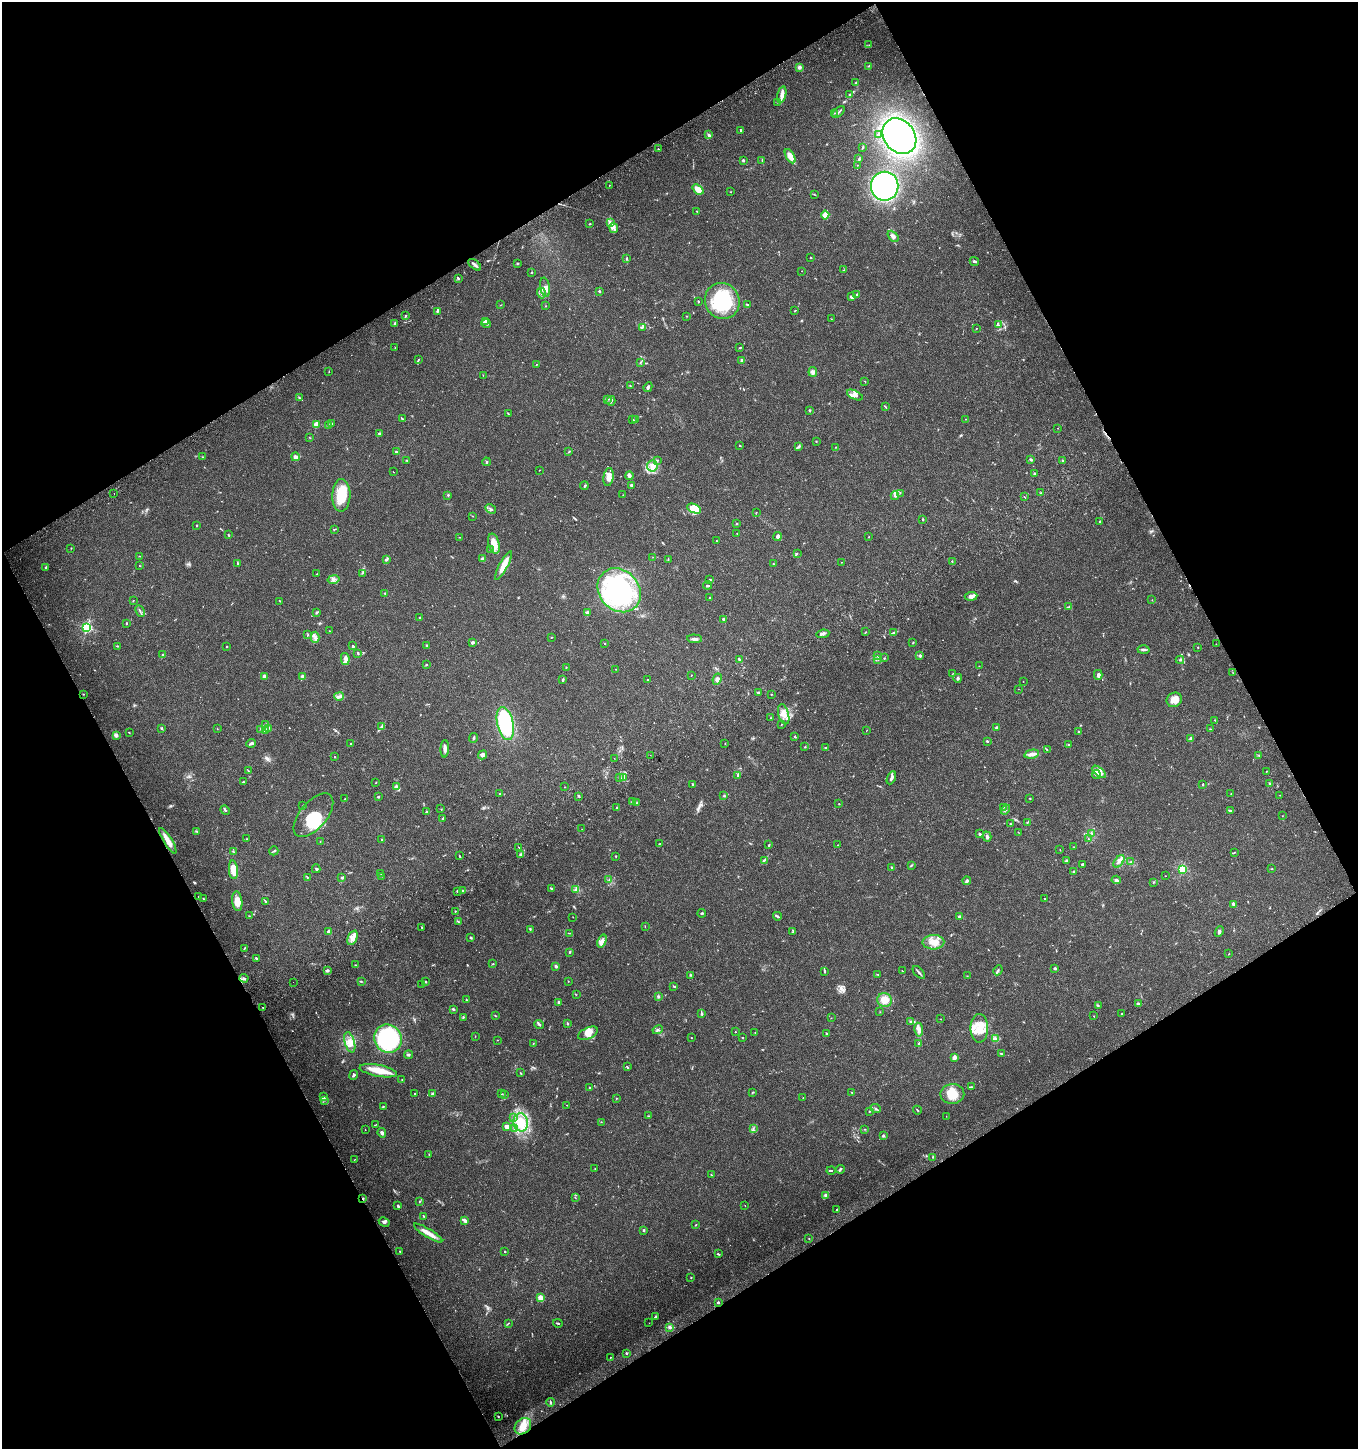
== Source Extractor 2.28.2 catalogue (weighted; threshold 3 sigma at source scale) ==
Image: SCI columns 178-5598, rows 111-5896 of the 5835 x 6003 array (HDU 1 of 3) = the unmasked area's bounding box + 8 px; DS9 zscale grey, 4 x 4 block average (1 PNG px = mean of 4 x 4 image px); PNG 1360 x 1451 px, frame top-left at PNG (2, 2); each listed source drawn as its Kron ellipse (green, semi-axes under 4 px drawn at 4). Shown black and unused: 47% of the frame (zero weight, under 3 of 4 exposures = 6% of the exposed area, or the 3 px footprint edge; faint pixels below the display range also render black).
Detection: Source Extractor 2.28.2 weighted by HDU 2 'WHT'. Background 0.0364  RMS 0.0035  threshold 0.0156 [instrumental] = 3 sigma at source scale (4.5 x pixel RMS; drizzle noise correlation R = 1.50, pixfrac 1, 0.0396/0.0396 arcsec/px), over >= 5 px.
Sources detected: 644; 5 too faint to see at this stretch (4 x 4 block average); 1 inside a brighter object's white glare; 4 cosmic-ray / hot-pixel residue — neither listed nor drawn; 15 coinciding with a brighter row at this scale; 56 inside a brighter listed object's ellipse — not listed separately; of the other 563, all 500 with FLUX_AUTO >= 0.578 (the completeness limit of this list) listed and drawn (63 fainter detections not listed), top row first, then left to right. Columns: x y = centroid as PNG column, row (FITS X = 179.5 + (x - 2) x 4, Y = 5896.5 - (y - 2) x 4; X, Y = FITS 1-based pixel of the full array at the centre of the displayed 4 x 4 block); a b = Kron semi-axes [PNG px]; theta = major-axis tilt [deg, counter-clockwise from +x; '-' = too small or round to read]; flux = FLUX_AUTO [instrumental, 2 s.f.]
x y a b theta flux
869 45 2 2 - 0.72
869 66 3 2 - 1.5
799 67 4 3 - 5.6
856 83 2 2 - 1.6
850 94 2 2 - 1.6
782 95 9 4 76 11
777 102 2 2 - 0.89
838 112 7 2 42 3.4
834 113 2 2 - 1.1
740 130 2 2 - 2.7
709 135 4 2 - 3.9
878 135 4 2 - 1.8
899 136 19 15 -51 500
862 147 3 2 - 1.8
658 149 2 2 - 1.1
790 156 8 3 -60 25
859 159 3 2 - 2.8
743 160 2 2 - 12
762 160 2 2 - 0.79
857 165 2 2 - 0.96
609 185 2 2 - 0.7
885 186 14 14 - 430
698 189 6 4 -39 19
730 192 2 2 - 0.67
814 194 3 2 - 1.2
697 211 2 2 - 1.3
825 215 4 3 - 16
610 222 2 2 - 1.2
590 224 3 2 - 1.5
614 228 5 2 - 5.1
893 236 6 4 -46 7.6
811 257 3 2 - 1.2
627 258 3 2 - 1.9
974 261 5 2 - 4.8
517 264 2 2 - 1.4
475 265 7 2 -38 7
843 270 2 2 - 1
802 271 2 2 - 2.6
532 273 2 2 - 0.9
458 278 3 2 - 3
545 287 9 5 -79 12
599 291 2 2 - 3.3
541 293 5 2 - 4
856 294 4 2 - 3
851 297 3 3 - 4.1
698 301 3 2 - 1.1
722 301 18 17 - 150
500 305 2 2 - 0.65
747 305 3 2 - 1.8
546 306 2 2 - 0.69
437 311 3 2 - 1.9
794 311 3 2 - 1.3
405 316 3 2 - 1.9
687 316 2 2 - 0.8
831 319 2 2 - 0.75
485 321 3 3 - 3.1
395 323 3 2 - 4.2
486 324 5 2 - 2.8
999 325 2 2 - 1.1
642 327 3 2 - 1.1
976 328 2 2 - 0.76
395 348 2 2 - 0.66
740 348 3 2 - 1.6
418 360 4 2 - 2
742 360 3 2 - 6.2
640 362 2 2 - 0.8
536 364 3 2 - 1.2
329 372 3 2 - 0.75
813 372 5 4 - 7
483 375 2 2 - 0.58
865 382 2 2 - 0.84
630 385 2 2 - 1.4
648 387 5 2 - 4.2
855 395 8 4 -25 9.9
299 398 4 2 - 2.7
607 399 3 2 - 2.3
611 401 5 2 - 4.7
885 407 4 2 - 1.8
810 410 3 2 - 1.8
508 413 3 2 - 1.3
402 419 4 2 - 2.2
636 419 2 2 - 0.61
965 419 2 2 - 0.7
633 420 3 2 - 1.9
316 424 2 2 - 54
332 424 4 2 - 2.5
329 426 3 2 - 2.1
1058 428 2 2 - 0.58
379 433 3 2 - 2.2
310 438 2 2 - 1.1
816 441 2 2 - 1.1
740 446 2 2 - 3.8
799 446 4 2 - 2.8
836 447 2 2 - 1.1
396 452 2 2 - 3.2
569 452 2 2 - 1.2
202 457 2 2 - 0.92
295 457 4 4 - 6.3
407 460 2 2 - 1.4
657 460 3 2 - 1.8
1031 460 3 2 - 2.9
1062 460 2 2 - 5
486 462 4 2 - 2.7
652 466 5 5 - 12
539 470 2 2 - 0.62
393 472 2 2 - 0.6
1035 474 3 2 - 2.7
629 476 4 3 - 7.9
608 477 9 5 81 19
631 485 2 2 - 12
584 486 4 2 - 2.6
900 493 2 2 - 0.71
1041 493 2 2 - 1.2
114 494 2 2 - 0.88
341 495 16 9 88 51
448 495 3 2 - 1.9
623 495 2 2 - 0.6
895 496 4 3 - 3.9
1024 497 2 2 - 0.75
491 509 5 3 - 4
694 509 7 3 -23 8.8
756 512 2 2 - 0.84
472 516 2 2 - 0.79
923 519 3 2 - 1.9
1099 522 2 2 - 1.5
737 524 2 2 - 2.9
196 525 2 2 - 1.2
334 529 2 2 - 1.2
737 533 2 2 - 0.91
228 534 2 2 - 0.76
459 537 3 2 - 0.92
778 537 4 4 - 5
868 537 2 2 - 0.93
717 541 2 2 - 1
494 543 10 5 -74 27
71 548 2 2 - 1
490 550 3 2 - 1.7
797 553 2 2 - 0.87
139 556 2 2 - 0.69
653 557 2 2 - 0.62
482 559 2 2 - 24
386 560 4 2 - 2.7
668 560 3 2 - 1.3
841 562 2 2 - 0.58
952 562 3 2 - 2.1
238 563 4 2 - 1.5
774 564 2 2 - 2.2
139 566 2 2 - 0.82
503 566 16 4 61 23
45 568 4 2 - 2.3
362 573 2 2 - 1
317 574 2 2 - 1.5
334 579 6 2 12 4.8
709 580 2 2 - 1.4
707 585 4 2 - 2.9
619 590 23 20 -48 350
385 593 2 2 - 1.3
971 596 6 3 6 10
709 598 2 2 - 2.1
133 600 2 2 - 0.68
1152 600 2 2 - 0.63
280 601 2 2 - 0.77
1069 607 3 2 - 1.5
140 611 6 2 -66 3.1
587 612 4 3 - 3.7
316 613 3 3 - 2.6
420 617 2 2 - 1.8
723 619 4 2 - 3
126 623 3 2 - 1.5
87 628 2 2 - 340
329 631 2 2 - 1.2
866 632 2 2 - 0.59
894 633 3 2 - 2.7
308 634 3 2 - 1.1
823 634 6 2 8 5.7
315 637 5 2 - 5.6
551 637 2 2 - 1.2
694 639 7 3 -3 6.2
473 642 2 2 - 7.4
913 643 2 2 - 1.2
605 644 2 2 - 1.2
1216 644 2 2 - 0.68
426 645 3 2 - 0.92
118 646 2 2 - 0.95
227 646 2 2 - 1.7
353 646 2 2 - 2.9
1198 647 2 2 - 2.6
1144 650 6 2 2 5.1
358 653 3 2 - 1.9
163 655 2 2 - 8.4
877 656 2 2 - 1.7
920 656 2 2 - 15
885 658 2 2 - 1.1
345 659 6 3 -79 8.3
739 659 3 2 - 2.9
877 659 3 2 - 1.7
1180 660 4 2 - 2.3
426 665 2 2 - 1
979 666 2 2 - 0.64
566 667 2 2 - 0.58
616 669 2 2 - 0.58
953 673 2 2 - 0.61
1233 673 2 2 - 0.66
691 675 2 2 - 0.79
1098 675 5 3 - 6.6
264 676 3 2 - 10
303 676 2 2 - 24
958 678 4 2 - 3.1
717 679 6 3 63 6.2
563 680 3 2 - 3.1
648 680 2 2 - 3.8
1023 681 2 2 - 0.58
1018 689 2 2 - 0.64
758 692 4 2 - 2.5
84 694 2 2 - 0.79
771 694 2 2 - 1.2
339 696 5 2 - 4.8
1174 700 8 7 - 17
784 714 10 5 -75 17
771 718 2 2 - 1.3
1215 720 3 2 - 1.3
505 723 17 8 -77 190
265 725 2 2 - 1.5
781 725 2 2 - 0.9
381 727 4 2 - 3.1
162 728 3 2 - 1.8
997 728 2 2 - 25
217 729 2 2 - 1.4
261 729 2 2 - 0.72
268 729 2 2 - 1.1
1210 729 3 2 - 1.3
867 730 2 2 - 0.58
265 731 3 2 - 2.1
129 732 2 2 - 1.2
1079 732 3 2 - 2.2
116 735 3 3 - 7.4
795 737 2 2 - 5.4
474 738 5 2 - 2.4
1191 739 2 2 - 7.5
987 741 2 2 - 3.2
251 743 5 2 - 5.1
725 743 2 2 - 0.63
351 744 2 2 - 2.2
1069 745 3 2 - 1.4
805 747 2 2 - 2
825 748 3 2 - 1.7
445 749 9 3 88 8.5
1047 750 2 2 - 0.86
1032 754 7 3 12 14
483 755 5 4 - 5.6
650 755 2 2 - 0.73
1259 756 2 2 - 0.69
334 757 2 2 - 0.87
614 758 2 2 - 0.61
248 771 3 2 - 0.8
1266 771 2 2 - 0.75
1099 772 8 4 -41 11
738 775 3 2 - 2.4
1096 775 4 2 - 3.2
619 777 2 2 - 1.2
623 778 4 3 - 3.6
891 778 7 2 66 7.4
243 782 3 2 - 1.9
376 783 2 2 - 0.79
1269 783 2 2 - 2
693 784 2 2 - 2
1203 784 2 2 - 4.5
396 787 3 3 - 9.7
565 787 2 2 - 0.63
500 794 3 2 - 1.7
1231 794 2 2 - 0.6
1280 795 2 2 - 0.61
579 796 4 2 - 1.7
724 796 3 2 - 1.8
378 797 2 2 - 6.8
345 799 2 2 - 1.6
1030 799 2 2 - 1.3
633 801 4 2 - 2.3
637 803 3 2 - 1.4
839 804 2 2 - 1.3
303 806 2 2 - 1.5
1003 807 2 2 - 1
616 808 2 2 - 1.2
441 809 2 2 - 0.69
1006 809 5 2 - 2.6
225 810 5 2 - 2.3
1230 811 3 2 - 2.7
426 812 2 2 - 2.4
313 815 26 13 50 71
1282 816 2 2 - 0.78
443 818 4 2 - 1.9
1027 822 3 2 - 2.1
1010 824 3 2 - 1.8
582 829 2 2 - 0.65
197 831 3 2 - 1.7
1018 832 2 2 - 0.58
1092 833 3 2 - 2.1
980 834 2 2 - 4.9
987 836 5 2 - 5
246 839 2 2 - 0.96
1088 839 3 2 - 1.1
381 840 2 2 - 1.2
168 841 15 3 -58 27
320 842 2 2 - 0.74
660 844 2 2 - 0.73
769 845 3 2 - 1.9
837 845 2 2 - 0.84
519 847 3 2 - 0.73
1074 847 2 2 - 0.85
1060 850 2 2 - 0.66
233 851 2 2 - 0.9
274 851 4 2 - 2.4
1234 852 4 2 - 1.6
521 855 2 2 - 26
459 856 4 2 - 2
616 856 3 2 - 1
764 860 4 2 - 2.5
1067 861 3 2 - 2.4
1119 861 7 3 52 7.3
1131 862 2 2 - 0.79
1082 864 3 2 - 2.2
911 865 2 2 - 1.1
891 867 3 2 - 1.9
316 869 4 2 - 2.5
1182 869 2 2 - 230
1271 869 2 2 - 0.73
233 870 9 4 -85 29
1074 871 4 2 - 2.7
381 874 2 2 - 0.82
382 876 2 2 - 0.85
1165 876 2 2 - 0.62
307 877 2 2 - 1.6
342 878 2 2 - 5.6
609 880 2 2 - 1.2
1116 880 4 4 - 4
967 881 4 3 - 4.4
1154 882 2 2 - 1.3
551 889 3 2 - 2.1
463 890 3 2 - 1.8
575 890 3 2 - 3.1
457 891 2 2 - 2.1
199 897 2 2 - 1.2
203 899 2 2 - 1.4
1044 899 2 2 - 0.96
237 901 10 5 -83 25
265 901 3 2 - 1.7
1233 904 4 3 - 3.4
455 911 2 2 - 2.2
702 913 4 2 - 2.2
249 916 2 2 - 1
777 916 4 2 - 2.7
573 917 2 2 - 0.58
959 917 3 2 - 7.3
458 922 3 2 - 2.1
645 926 2 2 - 0.86
421 927 2 2 - 1.3
530 929 3 2 - 1.3
329 932 3 2 - 8.8
793 932 3 2 - 1.5
1219 932 5 3 - 4.2
569 933 3 2 - 1.3
470 937 3 2 - 1.7
352 938 7 4 66 15
602 941 7 3 69 8.7
933 942 11 7 1 24
244 949 4 2 - 1.6
570 952 3 2 - 1.9
1229 954 2 2 - 0.78
256 958 2 2 - 2.9
493 964 3 2 - 1.6
355 965 2 2 - 1.3
556 966 3 2 - 3.9
1055 968 3 2 - 3.4
998 970 5 2 - 2.7
327 971 3 2 - 5.4
825 971 3 2 - 1.8
902 971 3 2 - 0.94
919 972 8 2 -49 3.8
878 974 3 2 - 1.4
691 975 2 2 - 1.9
967 976 2 2 - 0.68
244 978 4 3 - 4.9
361 981 2 2 - 0.68
426 981 2 2 - 1.5
568 981 2 2 - 0.62
293 982 2 2 - 0.77
422 984 2 2 - 0.71
674 986 4 2 - 1.8
576 995 2 2 - 0.74
658 996 3 3 - 2.8
466 1000 2 2 - 1.6
885 1000 7 7 - 21
559 1002 3 2 - 6.5
1138 1004 2 2 - 20
1098 1005 3 2 - 1.6
263 1007 2 2 - 1.3
453 1009 3 2 - 2.2
880 1012 2 2 - 0.77
702 1014 3 2 - 4.4
1122 1014 2 2 - 1.8
496 1016 2 2 - 0.83
1094 1016 2 2 - 0.97
463 1017 3 2 - 1.7
831 1018 2 2 - 0.6
941 1019 2 2 - 0.65
911 1022 3 2 - 3.5
567 1023 2 2 - 2.7
539 1024 5 2 - 3.5
979 1028 14 8 -90 35
658 1030 5 3 - 3.8
919 1030 7 4 -81 10
735 1032 2 2 - 1.1
755 1032 2 2 - 0.79
588 1033 10 5 24 18
826 1034 3 2 - 1.8
475 1036 2 2 - 0.83
691 1037 2 2 - 1.1
742 1037 2 2 - 1.3
996 1038 3 2 - 2.5
388 1039 14 13 - 240
497 1040 2 2 - 0.93
350 1042 10 5 -74 17
533 1043 2 2 - 0.59
919 1043 3 2 - 5.1
1001 1053 4 2 - 1.4
409 1055 4 2 - 2.3
954 1057 2 2 - 29
627 1067 3 2 - 2.2
378 1071 19 6 -11 33
520 1073 2 2 - 1.2
353 1075 5 3 - 3.9
402 1079 2 2 - 0.66
971 1087 4 2 - 1.7
589 1088 2 2 - 4.5
753 1092 2 2 - 1.3
852 1092 2 2 - 1.1
501 1093 3 2 - 1.2
414 1094 2 2 - 1.4
433 1094 2 2 - 8.1
504 1094 2 2 - 0.75
952 1094 12 10 6 41
323 1097 2 2 - 0.95
617 1098 2 2 - 0.68
803 1098 2 2 - 0.7
324 1100 3 2 - 1.8
567 1105 2 2 - 0.85
383 1106 3 2 - 1.1
876 1108 5 2 - 2.8
917 1110 4 2 - 1.7
869 1111 2 2 - 1.2
648 1116 2 2 - 0.73
946 1116 2 2 - 0.65
514 1118 3 2 - 2.7
521 1122 9 7 -80 43
601 1122 2 2 - 0.83
376 1124 2 2 - 1
507 1127 4 4 - 8.9
514 1128 3 2 - 2.6
753 1129 2 2 - 1.2
865 1129 3 2 - 0.68
365 1130 2 2 - 0.86
382 1133 5 3 - 5.2
883 1136 4 3 - 2.7
429 1154 3 2 - 1.3
932 1157 2 2 - 1.1
354 1160 2 2 - 0.69
595 1169 2 2 - 0.68
840 1169 4 2 - 2.9
831 1170 4 2 - 1.7
711 1175 4 2 - 1
825 1196 3 2 - 2.2
575 1197 3 2 - 0.96
363 1198 3 2 - 1.8
419 1201 2 2 - 1.1
745 1205 2 2 - 0.59
398 1206 3 2 - 3.1
837 1210 3 2 - 1.6
423 1216 2 2 - 1.6
465 1221 3 2 - 9.5
384 1222 5 3 - 5.3
696 1225 2 2 - 1.7
644 1230 2 2 - 8.7
428 1233 16 3 -32 22
809 1239 2 2 - 0.73
400 1251 2 2 - 1.4
505 1251 2 2 - 4.5
718 1254 4 2 - 2.2
691 1278 2 2 - 1.4
541 1298 4 3 - 14
718 1302 2 2 - 9.4
655 1317 2 2 - 3.5
508 1323 3 2 - 1.3
558 1323 5 2 - 2.3
649 1323 2 2 - 0.68
670 1327 3 3 - 4
626 1353 3 2 - 1.3
610 1357 2 2 - 0.92
551 1402 4 2 - 2.6
498 1416 2 2 - 2
523 1426 9 7 44 25
Overlapping masked pixels (flux is a lower limit): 2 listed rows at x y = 168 841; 363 1198
Diffuse or blended objects may show on this block-average render without a row.